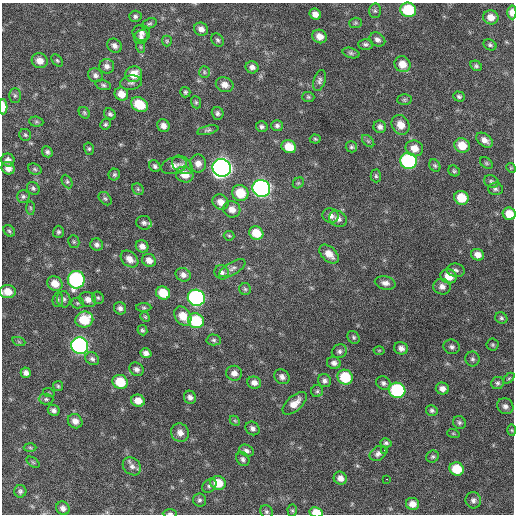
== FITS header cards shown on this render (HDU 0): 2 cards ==
NAXIS1  =                  512 / Axis length
NAXIS2  =                  512 / Axis length

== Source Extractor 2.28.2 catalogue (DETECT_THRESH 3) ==
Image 512 x 512 px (HDU 0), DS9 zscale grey, 1 PNG px = 1 image px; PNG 516 x 516 px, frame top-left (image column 1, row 512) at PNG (2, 3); each listed source drawn as its Kron ellipse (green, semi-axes under 4 px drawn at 4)
Background 593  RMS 18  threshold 53.5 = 3 sigma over >= 5 px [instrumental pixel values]
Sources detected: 200; all 200 listed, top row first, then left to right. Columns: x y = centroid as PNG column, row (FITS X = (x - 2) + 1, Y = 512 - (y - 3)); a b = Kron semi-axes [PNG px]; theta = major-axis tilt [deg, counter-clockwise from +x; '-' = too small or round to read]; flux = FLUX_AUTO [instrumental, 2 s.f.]
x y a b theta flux
408 10 8 7 - 57000
375 11 7 6 - 2700
512 12 7 4 -88 9400
315 14 6 5 - 6800
135 16 6 5 - 2600
491 17 7 7 - 11000
355 23 6 5 - 1800
149 24 8 5 21 2300
201 29 7 6 - 6300
141 33 9 8 - 5000
320 36 7 6 - 9100
141 37 8 6 46 3700
218 40 7 5 -49 2600
377 40 8 6 -33 4400
167 41 5 5 - 1600
365 44 7 5 -1 2700
490 45 7 5 -28 2700
114 46 8 6 -41 5400
141 47 6 4 -71 1500
351 53 8 5 -15 2600
57 60 7 5 -49 1900
40 61 8 7 - 10000
402 64 8 7 - 14000
107 66 7 7 - 5200
476 66 6 5 - 2300
252 67 6 6 - 4900
204 72 6 5 - 2000
134 74 8 8 - 16000
95 75 7 6 - 4200
319 80 10 6 72 3700
131 83 11 7 10 3900
103 85 8 5 -16 2700
225 85 9 7 -22 8200
185 92 5 5 - 2000
121 94 7 6 - 12000
15 95 7 5 -89 2600
459 96 6 5 - 2600
308 97 6 5 - 2000
404 100 7 5 0 2200
196 102 6 5 - 1900
139 104 9 6 -32 31000
3 107 8 4 -88 14000
84 113 6 5 - 1900
218 113 6 6 - 3100
110 114 6 5 - 2600
36 122 7 5 -6 2300
106 124 5 5 - 2100
401 125 10 8 -61 13000
163 126 7 6 - 6700
277 126 6 5 - 3000
262 127 6 5 - 2900
380 127 6 6 - 4800
208 130 11 4 13 2700
25 135 6 5 - 2100
315 139 5 4 - 1700
485 140 9 6 -37 7100
368 141 7 4 -45 2000
462 145 8 7 - 19000
289 147 7 6 - 19000
351 147 6 5 - 2000
414 148 9 8 - 12000
89 149 6 5 - 2000
47 152 6 5 - 2900
8 160 7 6 - 5600
408 161 8 8 - 190000
198 163 9 8 - 8000
486 163 7 5 -37 1800
182 165 11 8 -38 5800
155 166 6 5 - 3000
174 166 13 8 17 7200
435 166 6 5 - 2100
8 168 7 6 - 8000
222 168 9 9 - 690000
511 168 5 4 - 1100
35 169 7 5 -23 2300
454 171 6 5 - 1900
114 175 6 6 - 2300
185 175 9 7 -23 14000
376 176 6 5 - 2200
67 181 7 5 -64 2300
491 181 7 6 - 2600
298 183 6 4 43 1600
33 188 7 6 - 2600
261 188 9 8 - 400000
138 189 6 5 - 2000
495 189 7 6 - 3000
240 193 8 8 - 28000
23 196 6 6 - 2700
461 198 7 7 - 26000
105 199 7 5 -48 2400
221 202 8 7 - 9400
30 208 7 4 -89 1900
232 209 9 8 - 9300
509 214 6 6 - 16000
331 216 8 7 - 5800
338 219 9 7 -31 6000
144 223 8 7 - 3900
9 231 6 5 - 2000
58 232 6 5 - 2500
256 233 7 6 - 22000
229 236 5 5 - 1700
74 242 6 5 - 2000
97 245 6 6 - 3700
142 246 6 6 - 6500
329 254 11 7 -42 11000
478 255 6 5 - 7900
129 259 10 7 -41 9000
149 260 7 6 - 7300
232 268 14 6 29 4900
456 270 9 6 -8 3500
222 272 7 7 - 3900
183 275 8 6 -24 5500
449 276 8 7 - 17000
76 280 9 8 - 190000
55 283 8 7 - 13000
385 283 10 6 -12 6200
442 287 8 8 - 6100
245 289 6 6 - 2100
7 292 8 6 -5 15000
163 293 7 6 - 25000
98 298 6 5 - 2200
196 298 8 8 - 260000
64 299 8 6 -85 3400
88 299 8 7 - 7100
58 300 7 5 83 2300
77 303 6 5 - 2100
120 308 6 6 - 4000
144 308 7 4 -1 1700
183 316 10 7 -57 16000
145 317 5 4 - 1500
501 318 6 5 - 2300
84 319 9 8 - 34000
196 321 8 7 - 59000
142 330 5 5 - 2000
354 337 7 5 -54 2200
214 340 7 5 -2 2600
19 342 7 4 -19 1600
493 345 6 6 - 2100
80 346 9 8 - 350000
452 347 8 7 - 3900
401 348 7 6 - 5500
379 350 5 3 - 1100
339 351 8 6 31 3300
146 353 6 4 -19 5000
92 359 7 6 - 3300
472 359 7 7 - 3300
334 363 7 6 - 4600
136 369 7 6 - 4400
26 373 5 5 - 4700
234 373 8 7 - 6700
282 377 8 7 - 5300
345 377 8 7 - 42000
509 378 6 4 45 1700
324 381 7 6 - 4000
120 382 8 7 - 33000
254 383 7 6 - 6300
383 383 7 6 - 3500
497 383 6 6 - 2700
58 386 5 5 - 1800
442 389 6 6 - 6600
397 390 8 7 - 120000
317 391 6 6 - 2200
49 393 6 3 -18 1100
190 397 7 6 - 4300
46 399 7 5 -1 2800
138 401 7 6 - 11000
295 403 15 7 42 13000
505 406 8 7 - 5300
54 410 6 5 - 3800
432 410 6 5 - 2600
75 421 8 6 -41 7400
235 421 6 4 -43 1500
459 422 7 6 - 2800
252 428 7 6 - 4000
512 430 6 4 -88 1300
180 433 9 8 - 8800
453 433 6 4 -19 1100
386 443 5 4 - 2400
30 447 6 4 -2 1600
384 450 3 2 - 1900
246 451 7 5 -25 4000
378 453 9 6 34 4700
432 457 6 5 - 2300
243 459 7 6 - 3000
33 462 7 4 -37 1300
132 466 10 8 -42 6300
457 469 7 6 - 32000
340 478 7 6 - 7000
386 479 3 2 - 4300
218 483 8 7 - 21000
209 486 8 6 45 3600
20 491 6 6 - 2700
199 500 6 6 - 2800
473 500 8 7 - 4400
412 504 7 6 - 9100
63 508 7 6 - 5300
266 511 7 6 - 2400
292 511 6 4 -88 1700
316 512 7 5 -9 16000
170 513 7 3 0 2000
At the frame edge (FLAGS 8, measured only in part): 6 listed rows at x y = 512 12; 3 107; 509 214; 7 292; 316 512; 170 513